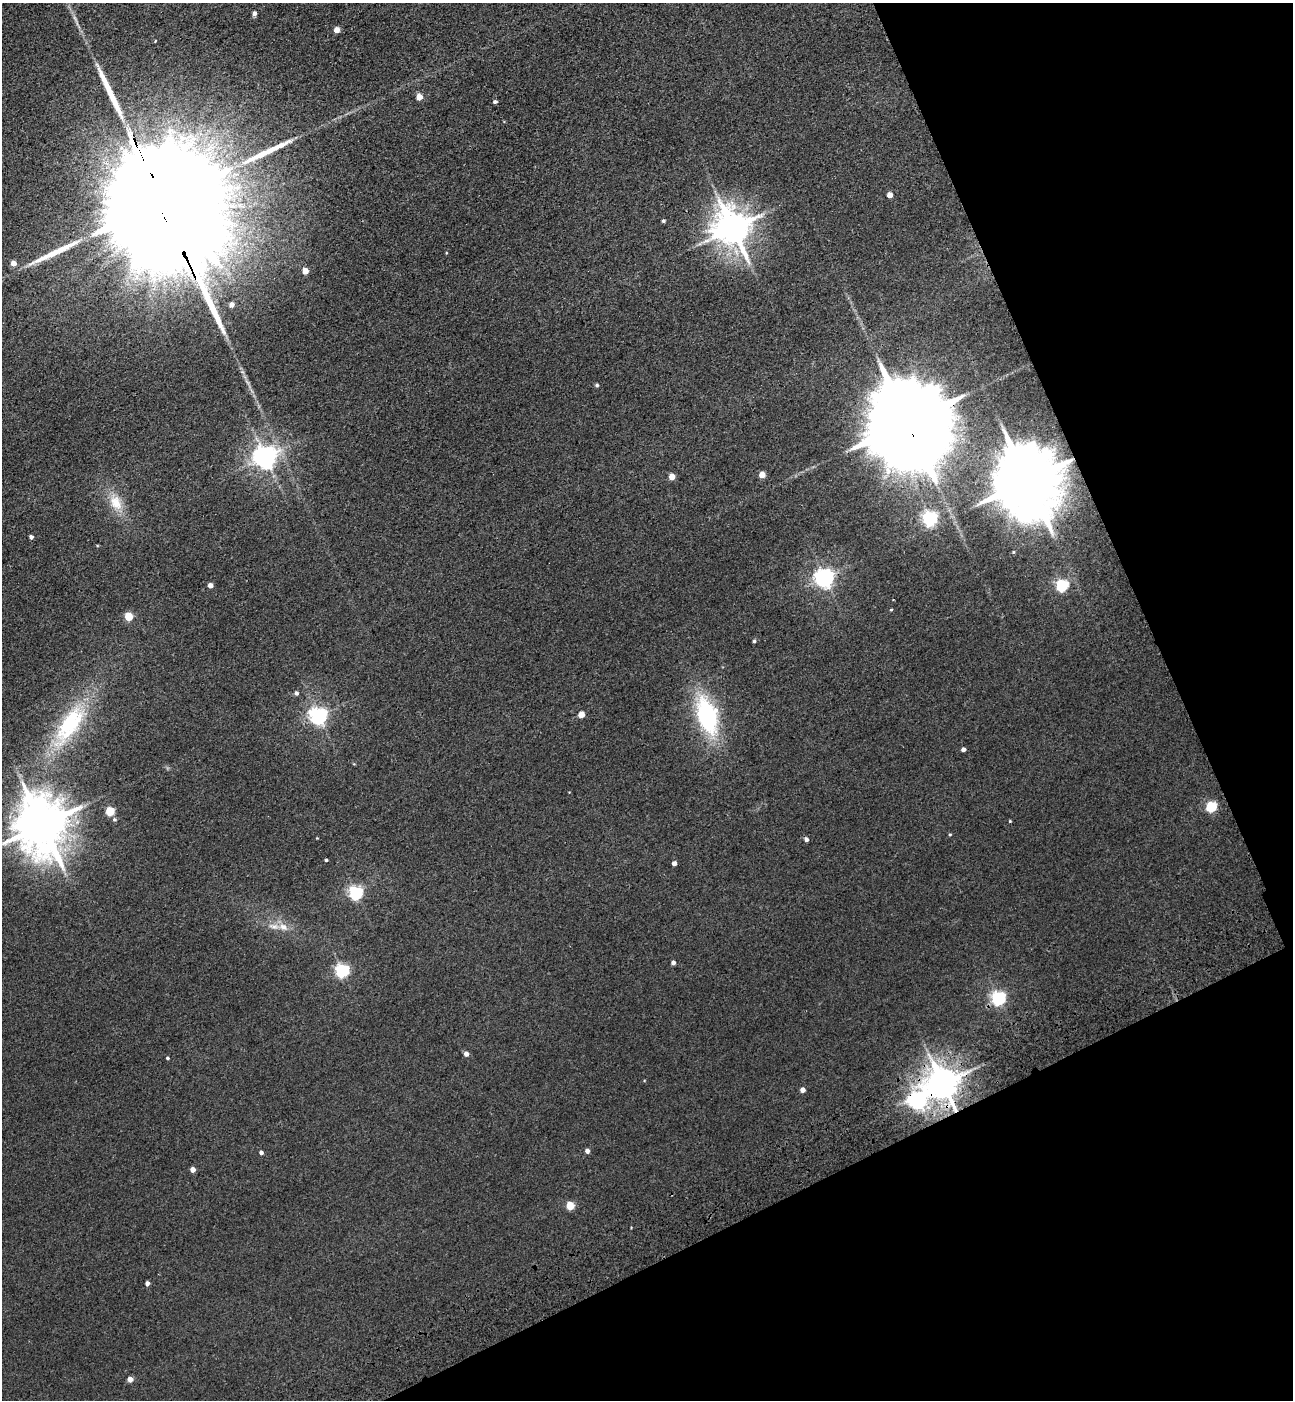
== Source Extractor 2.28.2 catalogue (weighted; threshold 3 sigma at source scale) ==
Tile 12 of 4 x 4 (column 4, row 3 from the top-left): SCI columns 4220-5510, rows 1510-2907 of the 5727 x 5814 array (HDU 1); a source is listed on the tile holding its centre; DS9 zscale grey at full resolution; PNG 1295 x 1402 px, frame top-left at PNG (2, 3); no overlay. Shown black and unused: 23% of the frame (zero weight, under 3 of 4 exposures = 6% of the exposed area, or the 3 px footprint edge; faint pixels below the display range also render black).
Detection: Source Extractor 2.28.2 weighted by HDU 2 'WHT'; one run over the whole footprint, this tile lists its part. Background 0.0395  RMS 0.0066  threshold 0.0299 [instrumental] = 3 sigma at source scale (4.5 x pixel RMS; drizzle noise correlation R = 1.50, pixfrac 1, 0.05/0.05 arcsec/px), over >= 5 px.
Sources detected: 63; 3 long thin detections or spike segments (spike, bleed or trail) — not listed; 1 inside a brighter listed object's ellipse — not listed separately; the other 59 listed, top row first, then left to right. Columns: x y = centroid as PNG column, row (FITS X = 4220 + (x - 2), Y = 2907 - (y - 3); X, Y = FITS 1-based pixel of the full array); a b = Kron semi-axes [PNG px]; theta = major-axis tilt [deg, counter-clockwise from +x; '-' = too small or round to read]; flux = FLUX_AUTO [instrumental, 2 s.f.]
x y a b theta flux
254 14 4 4 - 2.7
337 30 4 4 - 6.2
419 97 5 4 - 9.3
495 102 4 3 - 1.4
890 195 4 4 - 5.6
162 202 81 24 -67 79000
663 221 4 3 - 1.2
732 228 11 10 - 1700
446 253 4 3 - 0.52
13 263 5 4 - 6.4
305 271 5 4 - 9.2
231 305 5 4 - 4
597 385 5 4 - 1.2
907 423 26 19 -70 17000
265 457 7 7 - 600
762 475 5 4 - 9
672 477 5 4 - 9.5
1027 481 20 17 -76 6500
116 503 24 15 -62 15
930 518 6 6 - 170
31 537 4 4 - 2
1013 552 4 4 - 0.64
824 578 6 6 - 350
210 585 4 4 - 4.3
1062 585 6 5 - 100
891 610 4 3 - 0.63
128 617 5 5 - 25
754 641 4 4 - 0.95
296 693 5 5 - 1.8
581 715 5 4 - 9.2
318 716 6 6 - 290
707 716 37 19 -73 84
70 724 67 24 56 67
963 749 4 4 - 2.5
1211 806 5 5 - 59
110 811 5 5 - 30
1010 821 4 3 - 0.67
42 825 16 14 -79 3600
950 835 4 3 - 0.7
317 838 3 3 - 0.41
806 839 5 4 - 2.2
326 860 3 3 - 1
674 863 4 4 - 2.8
355 893 6 6 - 150
283 927 14 9 -28 6.3
673 963 4 4 - 2.4
342 970 6 6 - 150
998 998 6 6 - 170
466 1054 5 5 - 2.9
168 1058 4 3 - 0.93
943 1084 9 9 - 1500
802 1090 4 4 - 3.8
917 1101 8 8 - 250
587 1151 4 4 - 2.9
261 1152 4 4 - 1.9
193 1170 4 4 - 4.8
570 1206 5 5 - 21
147 1283 4 4 - 2.2
130 1379 4 4 - 5.9
Overlapping masked pixels (flux is a lower limit): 5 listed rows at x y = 162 202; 907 423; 1027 481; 943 1084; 917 1101
Isophote crosses this tile's border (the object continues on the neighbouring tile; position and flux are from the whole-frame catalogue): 1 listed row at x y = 42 825